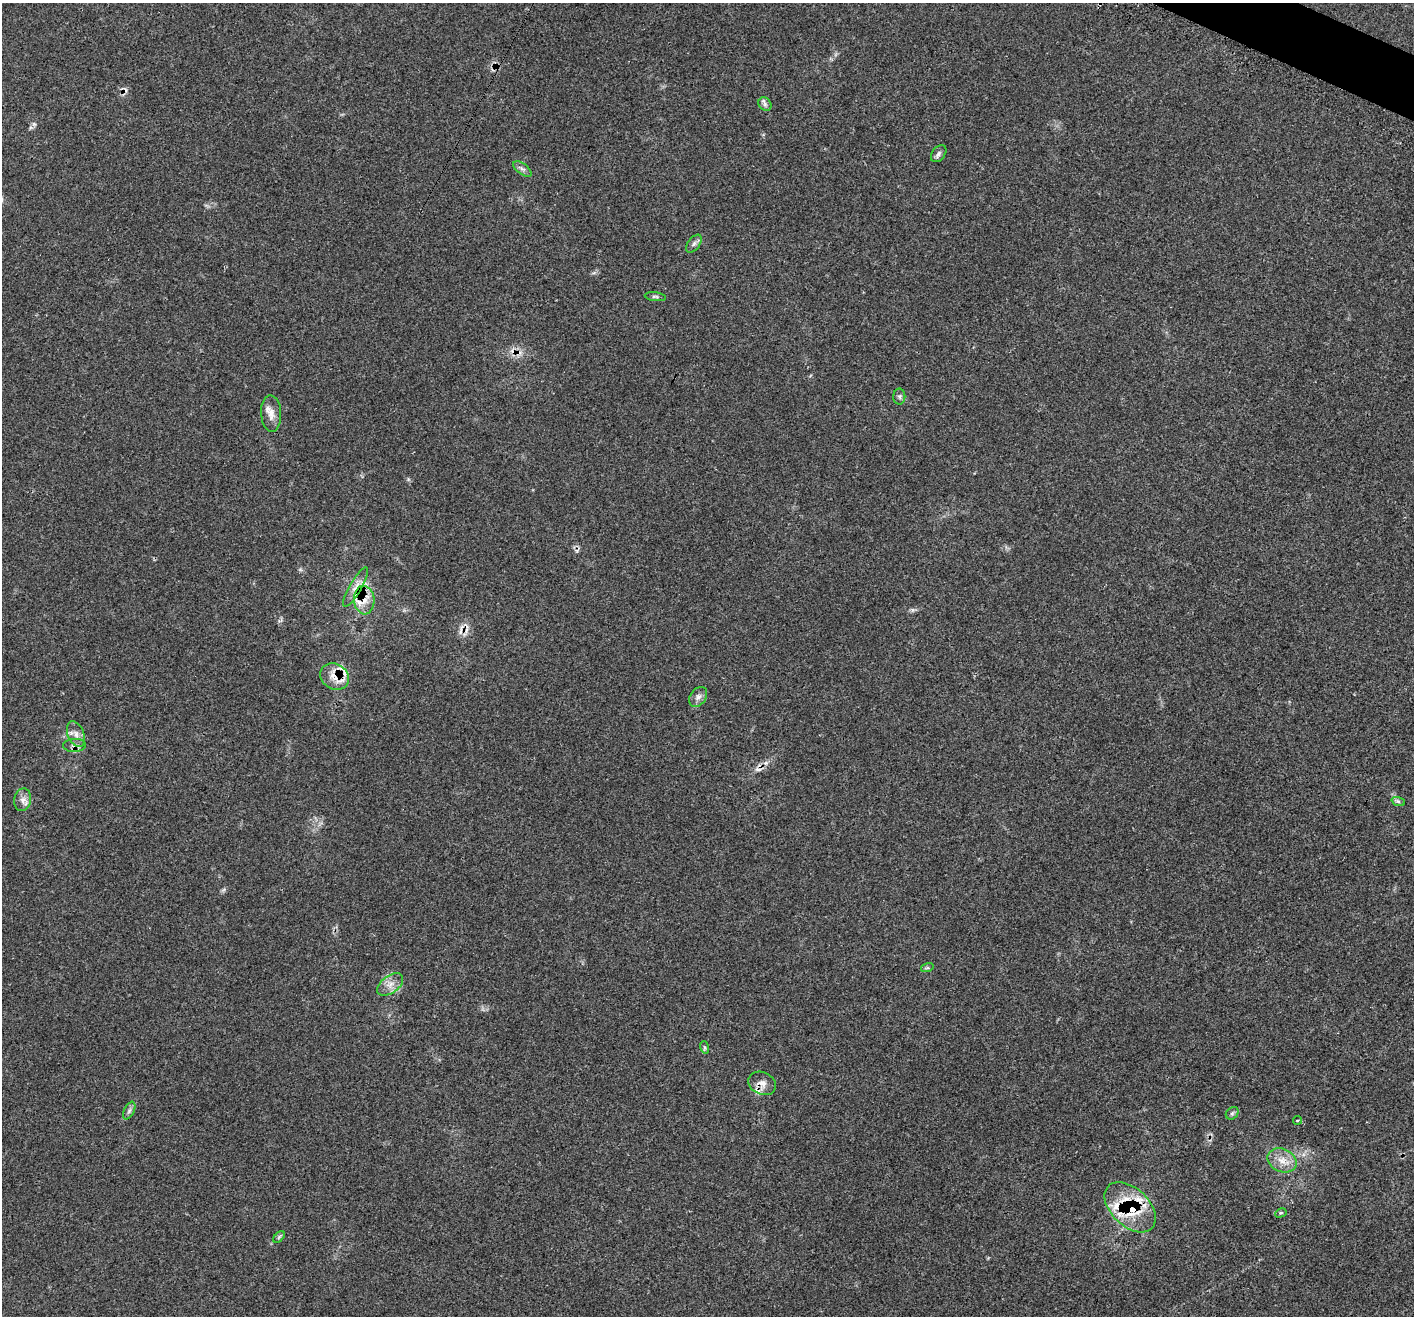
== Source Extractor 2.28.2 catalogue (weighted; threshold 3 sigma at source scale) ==
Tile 10 of 4 x 4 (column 2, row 3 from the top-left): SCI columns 1438-2849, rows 1620-2933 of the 5693 x 5706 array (HDU 1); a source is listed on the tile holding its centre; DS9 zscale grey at full resolution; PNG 1416 x 1318 px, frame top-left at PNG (2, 3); each listed source drawn as its Kron ellipse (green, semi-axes under 4 px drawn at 4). Shown black and unused: <1% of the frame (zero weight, under 3 of 4 exposures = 2% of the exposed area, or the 3 px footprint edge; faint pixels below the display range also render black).
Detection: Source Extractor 2.28.2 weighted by HDU 2 'WHT'; one run over the whole footprint, this tile lists its part. Background 0.0705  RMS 0.0055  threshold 0.0249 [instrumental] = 3 sigma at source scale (4.5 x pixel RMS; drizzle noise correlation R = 1.50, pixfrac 1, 0.05/0.05 arcsec/px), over >= 5 px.
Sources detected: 38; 5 cosmic-ray / hot-pixel residue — neither listed nor drawn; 7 inside a brighter listed object's ellipse — not listed separately; the other 26 listed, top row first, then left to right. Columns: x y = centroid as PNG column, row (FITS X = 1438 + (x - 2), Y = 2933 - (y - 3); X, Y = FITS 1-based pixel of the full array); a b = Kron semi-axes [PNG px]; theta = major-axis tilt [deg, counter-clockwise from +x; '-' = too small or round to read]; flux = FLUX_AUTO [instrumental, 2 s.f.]
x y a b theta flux
765 104 7 6 - 1.6
939 154 9 6 52 1.6
522 169 10 5 -37 1.8
694 244 10 6 52 1.8
655 297 10 4 -7 1.1
899 396 8 6 -89 1.3
271 413 18 10 -87 5.1
356 587 22 6 60 5.1
364 600 14 10 -85 6.9
335 677 15 12 -36 7.8
698 697 11 7 53 2.5
76 734 13 8 -67 3.4
74 745 11 6 2 2.7
23 800 11 8 77 3.2
1398 801 7 4 -19 1
927 968 6 4 17 0.76
390 984 15 8 37 4.6
704 1047 6 4 -71 0.81
762 1083 14 11 -26 4.5
129 1111 9 5 63 1.5
1232 1113 7 5 43 1.2
1297 1120 4 2 - 0.52
1282 1160 15 11 -25 6.7
1130 1207 30 19 -44 29
1281 1213 6 4 28 0.69
279 1237 7 4 46 0.81
Overlapping masked pixels (flux is a lower limit): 6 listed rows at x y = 356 587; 364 600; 335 677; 74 745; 762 1083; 1130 1207
Unlisted compact peaks at least as high as the median listed source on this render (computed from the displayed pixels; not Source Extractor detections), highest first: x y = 34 124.